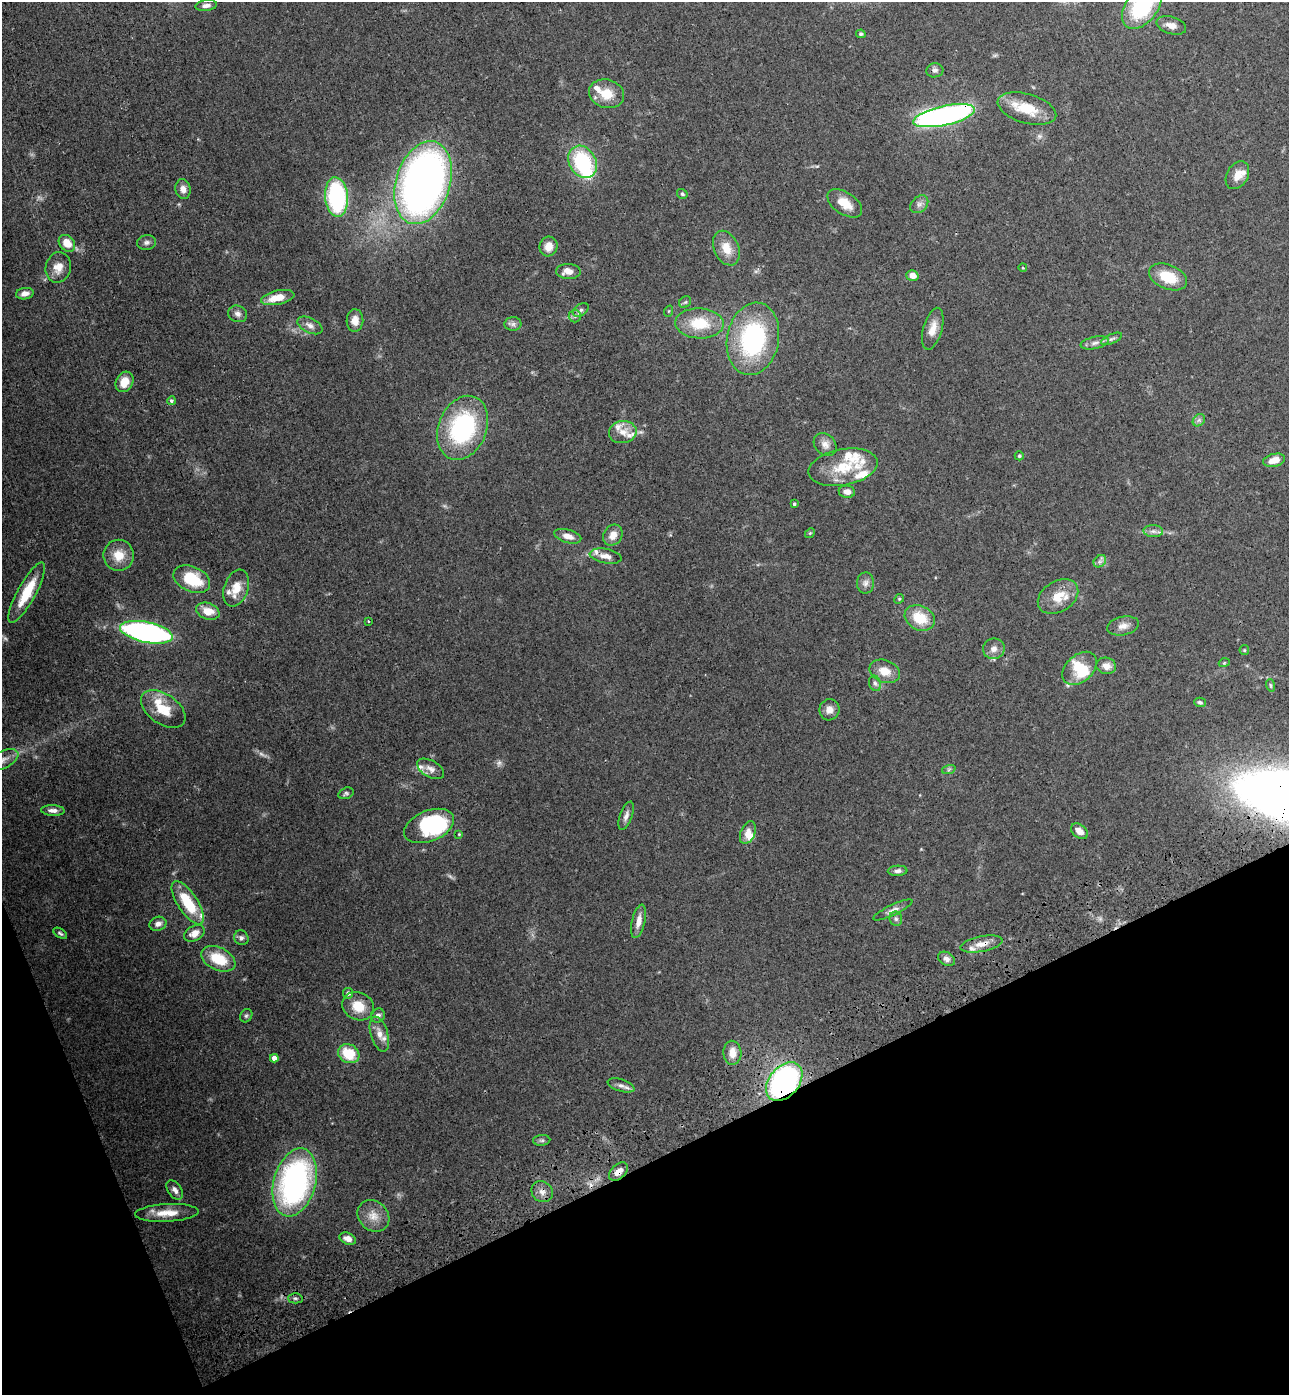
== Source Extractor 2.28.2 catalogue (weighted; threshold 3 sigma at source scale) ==
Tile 14 of 4 x 4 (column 2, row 4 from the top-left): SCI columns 1631-2917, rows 112-1504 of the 5706 x 5794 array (HDU 1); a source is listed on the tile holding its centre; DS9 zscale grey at full resolution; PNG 1291 x 1397 px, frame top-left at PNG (2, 2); each listed source drawn as its Kron ellipse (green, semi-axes under 4 px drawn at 4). Shown black and unused: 20% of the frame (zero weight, under 3 of 4 exposures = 6% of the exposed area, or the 3 px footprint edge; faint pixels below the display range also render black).
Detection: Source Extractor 2.28.2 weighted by HDU 2 'WHT'; one run over the whole footprint, this tile lists its part. Background 0.0787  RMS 0.0043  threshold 0.0195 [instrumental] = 3 sigma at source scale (4.5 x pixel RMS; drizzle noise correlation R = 1.50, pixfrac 1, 0.05/0.05 arcsec/px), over >= 5 px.
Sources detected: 144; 2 too faint to see at this stretch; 3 inside a brighter object's white glare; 1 cosmic-ray / hot-pixel residue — neither listed nor drawn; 17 inside a brighter listed object's ellipse — not listed separately; the other 121 listed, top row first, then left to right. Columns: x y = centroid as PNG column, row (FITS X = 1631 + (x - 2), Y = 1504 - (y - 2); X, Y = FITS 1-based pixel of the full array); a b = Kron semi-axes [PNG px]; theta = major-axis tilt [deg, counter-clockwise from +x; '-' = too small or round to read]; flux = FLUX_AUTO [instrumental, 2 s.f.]
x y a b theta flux
206 5 11 5 7 1.7
1142 7 25 16 53 36
1171 25 15 8 -17 3.2
861 34 5 4 - 0.71
935 70 8 7 - 1.4
607 94 18 14 -16 8.5
1027 109 30 14 -16 12
944 116 31 9 12 150
583 162 17 13 -60 33
1237 175 15 10 60 4.5
423 183 42 27 73 260
183 189 10 7 -78 2.6
682 194 5 4 - 0.76
336 197 20 11 -86 54
845 203 20 11 -34 6.9
919 204 10 7 44 1.7
146 242 9 7 6 1.4
67 243 9 7 -47 5.8
549 246 10 9 - 4.2
726 248 18 12 -65 6.6
58 267 15 12 77 4.7
1023 268 4 3 - 0.32
568 271 12 7 -3 3.7
912 275 6 5 - 3.6
1168 277 20 12 -22 12
25 294 9 5 9 2.4
278 298 17 7 12 7.3
685 302 6 5 - 0.81
581 310 9 5 36 1.3
669 311 6 3 70 0.42
238 314 10 8 -23 1.8
575 316 6 6 - 1.3
355 320 11 8 88 3.5
699 323 24 15 -3 15
513 324 8 7 - 1.5
310 325 13 7 -26 2.4
933 329 21 9 74 5.2
753 339 36 26 79 58
1112 339 11 4 23 1.3
1095 343 14 6 11 2.1
124 382 10 8 62 5.4
171 401 4 4 - 0.74
1199 420 7 5 45 1.1
463 428 33 24 68 54
623 432 14 11 10 4.3
825 445 13 10 -47 2.8
1019 456 4 4 - 0.58
1274 460 11 6 14 4.1
843 467 35 18 11 16
847 492 8 6 -7 2.4
794 504 4 3 - 0.6
1153 531 10 6 -3 1.7
810 533 5 4 - 0.52
613 535 11 9 58 4
568 536 14 6 -16 3.2
119 555 15 15 - 7.6
606 556 16 7 -11 3.2
1100 561 7 5 44 1.2
192 579 19 12 -24 16
865 583 10 8 89 2
236 588 19 12 71 6.9
27 593 34 9 61 14
1058 597 22 15 32 8.6
899 599 5 4 - 0.47
208 611 12 8 -18 6.2
920 618 16 12 -27 11
368 621 3 3 - 0.47
1123 626 16 9 12 3.1
146 632 27 10 -12 130
994 649 11 10 - 2.7
1244 650 5 5 - 0.49
1224 663 5 3 - 0.45
1106 666 10 8 -12 3.5
1080 668 20 13 42 8.6
885 671 15 11 -21 5.6
875 683 8 6 -71 1.1
1270 685 6 4 -71 0.61
1200 702 6 4 -16 0.83
163 709 25 15 -35 11
829 710 11 10 - 2.9
3 760 17 8 26 3.9
431 769 15 8 -29 2.7
949 769 7 4 19 0.84
346 793 8 5 18 0.89
53 810 12 5 -3 2.1
626 816 15 6 70 2
429 826 26 15 22 36
1079 831 9 6 -38 3.3
748 833 12 7 67 3.5
459 834 3 3 - 0.36
898 871 10 5 4 1.4
188 903 25 10 -57 18
893 910 21 5 25 2.3
896 919 7 6 - 1.1
639 921 17 6 77 3.5
158 924 8 7 - 2.1
60 933 8 4 -33 0.86
194 933 11 7 29 4
241 938 7 7 - 1.3
981 944 21 7 11 4.5
218 959 18 11 -25 13
946 959 9 6 -29 1.8
348 993 5 5 - 1.4
358 1006 16 13 -26 8.8
246 1016 7 5 57 0.85
378 1016 7 6 - 1.7
379 1034 18 8 -73 4
732 1053 12 9 -88 4.5
349 1054 11 9 -30 13
274 1058 4 4 - 2.8
784 1082 22 15 49 98
621 1085 14 6 -17 1.9
542 1140 8 5 5 0.94
618 1172 11 7 43 3.3
295 1182 35 21 74 110
175 1190 11 6 -55 2
542 1192 11 10 - 2.8
167 1213 32 9 3 7.5
373 1216 17 14 -44 5.7
348 1239 8 5 -22 2.9
295 1298 7 5 1 0.97
Overlapping masked pixels (flux is a lower limit): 4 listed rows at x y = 944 116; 981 944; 784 1082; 618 1172
Isophote crosses this tile's border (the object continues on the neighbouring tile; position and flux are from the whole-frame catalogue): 2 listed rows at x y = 1142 7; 3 760